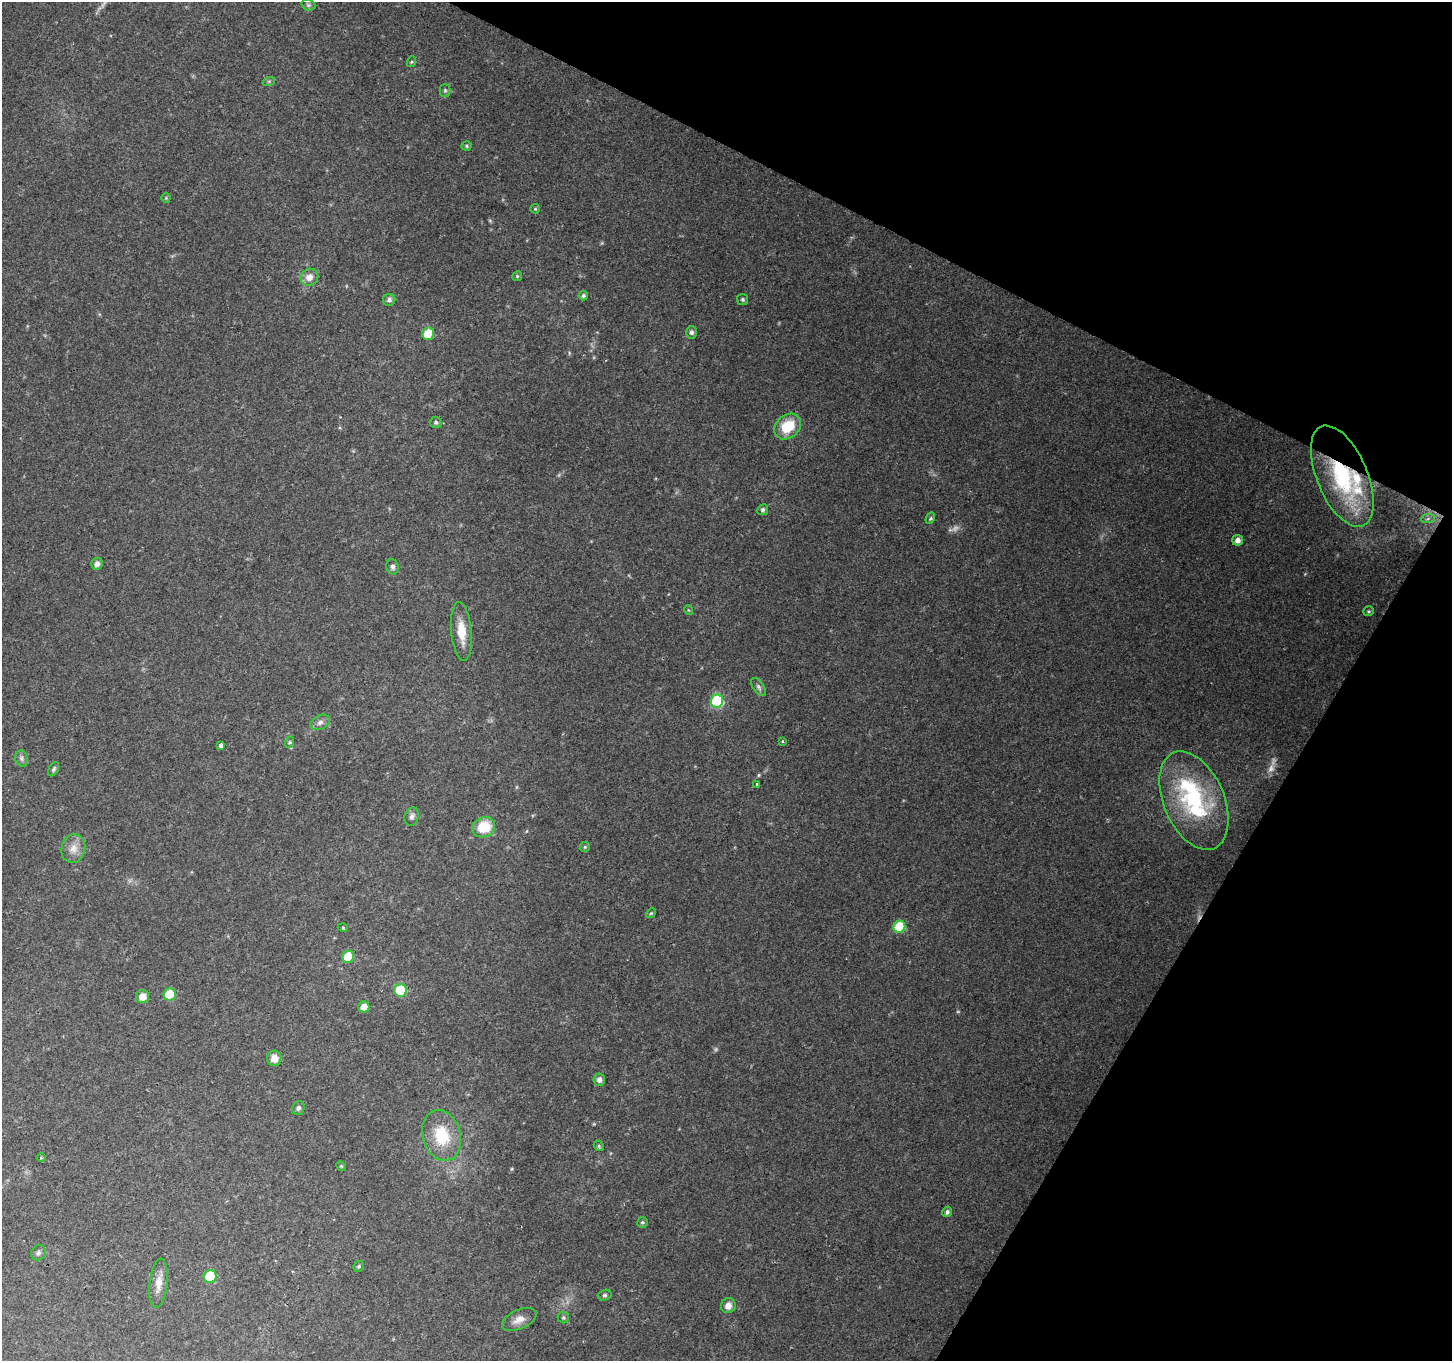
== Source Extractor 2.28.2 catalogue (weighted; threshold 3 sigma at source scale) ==
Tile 8 of 4 x 4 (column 4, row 2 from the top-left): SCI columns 4350-5799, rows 2915-4273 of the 5806 x 5894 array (HDU 1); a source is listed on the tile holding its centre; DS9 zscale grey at full resolution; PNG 1454 x 1363 px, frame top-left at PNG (2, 2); each listed source drawn as its Kron ellipse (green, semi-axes under 4 px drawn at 4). Shown black and unused: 24% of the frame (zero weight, under 2 of 3 exposures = <1% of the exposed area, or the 3 px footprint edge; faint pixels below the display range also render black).
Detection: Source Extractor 2.28.2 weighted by HDU 2 'WHT'; one run over the whole footprint, this tile lists its part. Background 0.139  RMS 0.0073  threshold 0.0327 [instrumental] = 3 sigma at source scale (4.5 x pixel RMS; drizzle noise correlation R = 1.50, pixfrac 1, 0.0396/0.0396 arcsec/px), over >= 5 px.
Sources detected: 73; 4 too faint to see at this stretch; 1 cosmic-ray / hot-pixel residue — neither listed nor drawn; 3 inside a brighter listed object's ellipse — not listed separately; the other 65 listed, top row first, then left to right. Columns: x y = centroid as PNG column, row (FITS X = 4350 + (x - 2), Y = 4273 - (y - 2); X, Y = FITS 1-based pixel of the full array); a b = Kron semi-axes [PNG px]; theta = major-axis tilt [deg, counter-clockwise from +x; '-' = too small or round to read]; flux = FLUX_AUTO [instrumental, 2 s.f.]
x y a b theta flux
308 5 7 5 -20 1.4
411 62 5 3 - 0.79
269 81 6 4 19 1.1
445 90 6 5 - 1.5
466 146 5 4 - 0.93
166 198 4 4 - 0.83
535 209 5 4 - 0.78
517 276 5 4 - 0.95
309 277 9 8 - 5.7
583 296 5 4 - 1.4
743 299 5 5 - 1.3
389 300 6 6 - 1.9
691 332 6 5 - 1.9
428 334 6 6 - 26
436 422 5 5 - 1.5
788 426 15 11 39 22
1342 476 54 25 -67 86
763 510 5 5 - 1.5
930 518 6 4 59 1
1428 519 7 4 3 1.6
1238 540 5 5 - 4.4
97 564 6 5 - 3
393 567 7 6 - 1.9
688 610 5 3 - 0.55
1368 611 5 5 - 1.1
461 631 29 10 -85 14
759 687 10 5 -54 1.9
717 701 6 6 - 79
320 722 10 7 27 3.1
782 741 3 2 - 0.81
290 742 6 4 71 0.93
221 745 4 4 - 3.7
22 758 8 6 -73 2.1
54 769 8 5 62 1.3
757 784 3 3 - 3.7
1194 801 52 30 -67 78
412 816 9 7 73 2.6
484 827 12 9 22 21
585 847 5 4 - 1
73 848 14 12 76 6.8
651 913 5 4 - 0.86
899 927 6 5 - 32
343 928 5 3 - 0.62
348 957 6 6 - 21
400 990 6 6 - 34
170 994 6 6 - 30
143 996 6 6 - 7.1
364 1007 5 5 - 6.9
274 1058 7 7 - 5.8
599 1080 6 6 - 3.2
298 1108 7 6 - 1.8
442 1135 26 19 -74 27
599 1146 6 4 -49 0.95
41 1158 4 3 - 0.85
341 1166 5 4 - 0.82
947 1212 5 4 - 1.7
642 1222 5 5 - 1.3
38 1253 8 7 - 2
359 1266 6 5 - 1.2
210 1277 6 6 - 35
158 1283 25 9 84 8.2
605 1295 7 5 15 1.3
728 1306 8 7 - 4.7
563 1318 6 6 - 1.3
519 1319 18 9 24 6.9
Overlapping masked pixels (flux is a lower limit): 2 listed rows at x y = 1342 476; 221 745